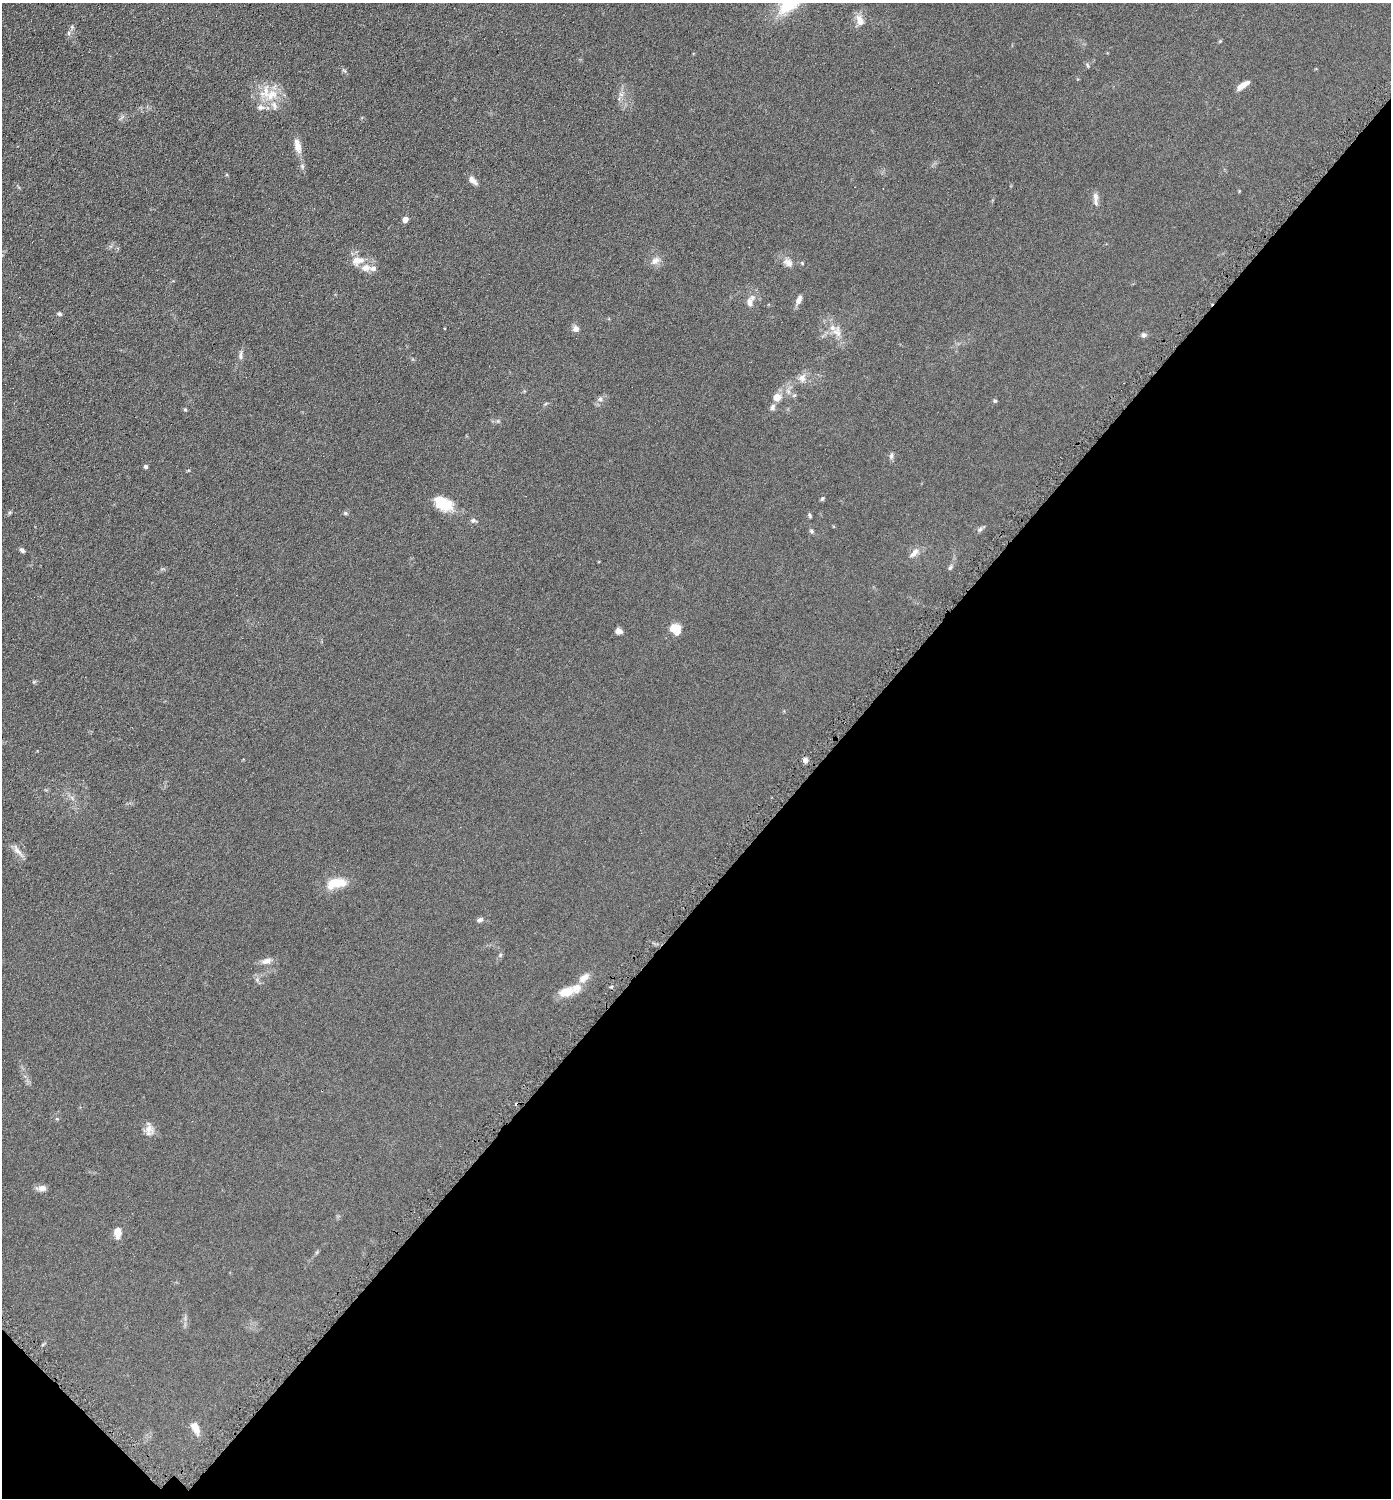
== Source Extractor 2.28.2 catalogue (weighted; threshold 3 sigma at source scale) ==
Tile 15 of 4 x 4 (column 3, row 4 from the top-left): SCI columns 2931-4319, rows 9-1504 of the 6003 x 6002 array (HDU 1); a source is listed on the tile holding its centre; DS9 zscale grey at full resolution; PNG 1393 x 1500 px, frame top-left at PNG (2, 3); no overlay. Shown black and unused: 41% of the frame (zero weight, under 4 of 8 exposures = <1% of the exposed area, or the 3 px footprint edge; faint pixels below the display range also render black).
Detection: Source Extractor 2.28.2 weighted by HDU 2 'WHT'; one run over the whole footprint, this tile lists its part. Background 0.0917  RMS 0.0078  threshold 0.0321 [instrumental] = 3 sigma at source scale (4.09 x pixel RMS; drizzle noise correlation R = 1.36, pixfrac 0.8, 0.05/0.05 arcsec/px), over >= 5 px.
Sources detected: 65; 1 inside a brighter object's white glare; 1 cosmic-ray / hot-pixel residue — not listed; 4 inside a brighter listed object's ellipse — not listed separately; the other 59 listed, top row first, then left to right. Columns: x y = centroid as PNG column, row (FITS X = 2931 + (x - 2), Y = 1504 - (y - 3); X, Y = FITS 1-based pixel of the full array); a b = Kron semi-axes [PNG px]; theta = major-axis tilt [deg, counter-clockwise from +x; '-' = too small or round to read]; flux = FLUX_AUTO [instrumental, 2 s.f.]
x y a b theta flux
860 20 17 9 -69 5.5
72 27 5 5 - 1.1
69 33 6 4 -89 1.2
1220 41 5 4 - 0.69
1087 65 6 3 -71 0.86
1243 85 14 5 34 6.8
621 94 7 4 -19 1.3
271 95 20 14 32 14
297 146 20 8 -78 6.4
302 166 7 5 -48 1.4
473 180 13 6 -44 3.4
1095 197 13 8 -83 3.5
405 219 7 6 - 2.9
358 261 19 12 12 8.5
655 261 14 8 41 4.2
788 262 14 10 -32 4.5
802 263 4 4 - 0.74
373 269 9 7 2 2.7
799 300 11 6 70 3.7
750 301 18 8 72 4.8
59 314 6 4 -19 1.2
576 329 7 7 - 3.4
837 332 17 12 -84 7.6
1144 335 7 6 - 1.8
240 355 14 5 87 2.2
802 378 10 9 - 4.5
794 395 6 3 20 0.91
777 397 9 9 - 5.8
600 399 6 6 - 1.7
995 401 5 4 - 0.88
773 407 9 7 75 2.1
185 410 6 4 -2 0.79
891 456 9 5 80 1.7
146 467 4 4 - 1.6
822 499 7 4 52 0.97
444 505 23 16 5 14
10 512 6 4 19 0.95
345 513 6 5 - 1
810 515 7 4 -73 0.97
473 520 8 6 10 1.6
980 529 8 6 48 1.7
811 531 6 5 - 1.1
22 550 6 4 -46 1.7
914 553 16 7 49 4.3
950 568 7 5 57 1.4
675 628 11 9 -32 11
619 631 8 6 -11 2.9
805 760 6 5 - 2.7
17 851 13 7 -36 4.1
337 883 26 11 9 14
480 920 8 5 24 2
500 955 6 4 49 1
266 961 13 8 16 4
584 978 15 9 36 5.3
566 992 23 12 10 11
149 1129 18 9 88 5.1
42 1188 13 7 5 3.3
117 1233 13 7 88 6.4
195 1428 14 7 -63 7.5